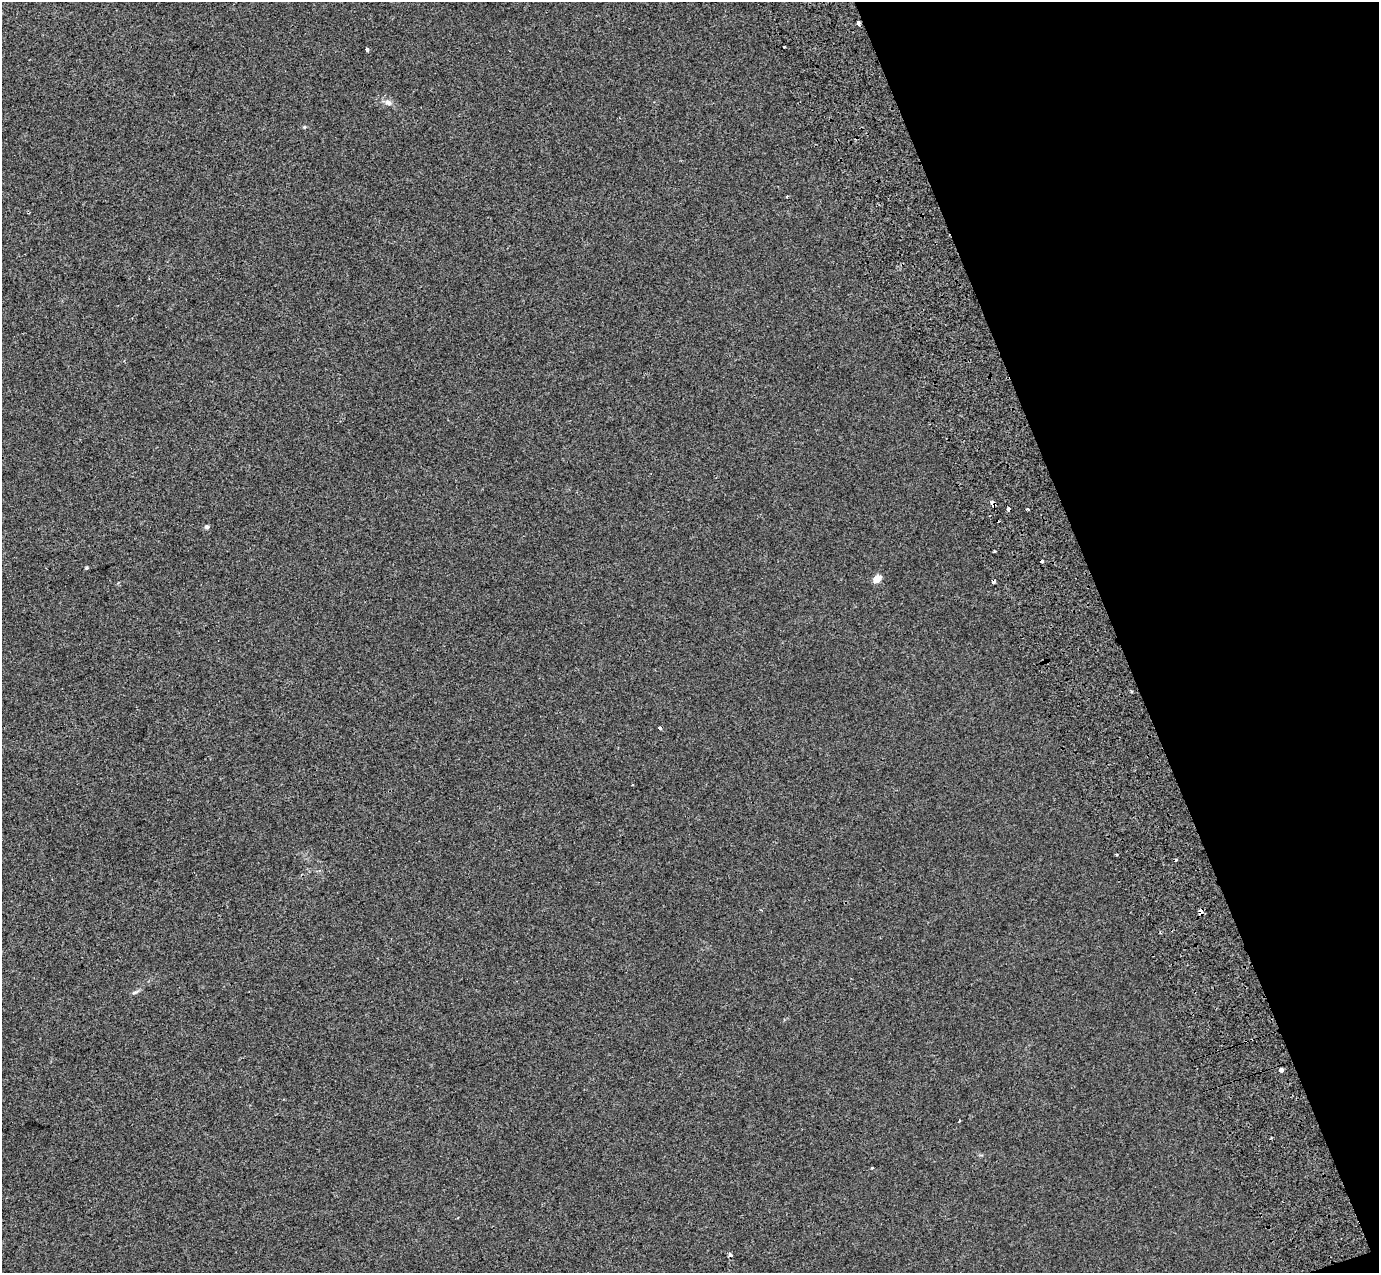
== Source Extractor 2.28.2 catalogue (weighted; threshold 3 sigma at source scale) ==
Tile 12 of 4 x 4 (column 4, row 3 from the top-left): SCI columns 4234-5610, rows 1496-2766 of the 5712 x 5475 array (HDU 1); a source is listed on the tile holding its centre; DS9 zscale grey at full resolution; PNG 1381 x 1275 px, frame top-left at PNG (2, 2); no overlay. Shown black and unused: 19% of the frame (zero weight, under 2 of 3 exposures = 6% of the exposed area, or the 3 px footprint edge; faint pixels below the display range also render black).
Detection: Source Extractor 2.28.2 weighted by HDU 2 'WHT'; one run over the whole footprint, this tile lists its part. Background 0.00395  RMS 0.007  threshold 0.0313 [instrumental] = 3 sigma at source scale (4.5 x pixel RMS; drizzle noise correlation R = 1.50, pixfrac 1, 0.0396/0.0396 arcsec/px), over >= 5 px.
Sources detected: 23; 5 cosmic-ray / hot-pixel residue — not listed; the other 18 listed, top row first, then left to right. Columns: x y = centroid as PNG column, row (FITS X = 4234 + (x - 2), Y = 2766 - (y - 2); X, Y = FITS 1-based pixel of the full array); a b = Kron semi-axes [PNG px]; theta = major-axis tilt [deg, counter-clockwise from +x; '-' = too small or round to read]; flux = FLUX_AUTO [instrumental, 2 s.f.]
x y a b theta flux
859 23 4 3 - 4.4
785 47 3 2 - 2
367 49 4 3 - 1.7
388 102 11 7 -18 2.9
304 127 5 4 - 0.69
994 504 7 5 -58 2.6
207 527 5 5 - 1.5
995 551 3 2 - 0.74
87 568 4 4 - 0.78
877 579 5 5 - 13
993 582 3 3 - 6.1
660 728 3 3 - 6.5
1201 912 5 4 - 5.2
135 992 10 5 19 1.5
1281 1070 4 3 - 11
959 1121 3 2 - 0.6
872 1168 3 2 - 1.9
730 1255 4 3 - 3.7
Overlapping masked pixels (flux is a lower limit): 5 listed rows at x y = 859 23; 994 504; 993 582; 1201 912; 730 1255